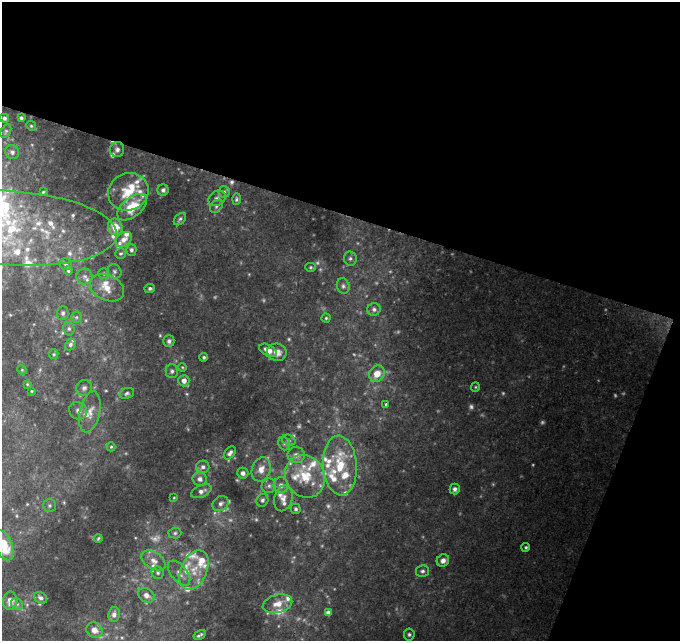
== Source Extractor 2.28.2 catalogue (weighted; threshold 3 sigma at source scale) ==
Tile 2 of 2 x 2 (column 2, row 1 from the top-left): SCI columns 679-1356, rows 697-1335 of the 1356 x 1389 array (HDU 1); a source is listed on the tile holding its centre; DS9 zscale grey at full resolution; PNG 682 x 643 px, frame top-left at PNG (2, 2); each listed source drawn as its Kron ellipse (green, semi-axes under 4 px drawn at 4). Shown black and unused: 38% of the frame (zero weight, under 2 of 3 exposures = <1% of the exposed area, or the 3 px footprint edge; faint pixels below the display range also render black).
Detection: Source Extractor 2.28.2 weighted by HDU 2 'WHT'; one run over the whole footprint, this tile lists its part. Background 0.0741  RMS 0.0059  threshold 0.0264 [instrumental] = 3 sigma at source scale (4.5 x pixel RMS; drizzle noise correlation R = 1.50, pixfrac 1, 0.0396/0.0396 arcsec/px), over >= 5 px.
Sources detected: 154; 18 too faint to see at this stretch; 2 cosmic-ray / hot-pixel residue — neither listed nor drawn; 39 inside a brighter listed object's ellipse — not listed separately; the other 95 listed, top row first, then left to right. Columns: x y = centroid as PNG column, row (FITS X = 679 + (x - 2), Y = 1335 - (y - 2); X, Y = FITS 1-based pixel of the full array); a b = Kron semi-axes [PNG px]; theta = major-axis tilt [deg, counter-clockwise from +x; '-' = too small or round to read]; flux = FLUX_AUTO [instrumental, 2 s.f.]
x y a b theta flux
4 118 4 4 - 1.3
21 118 3 3 - 1.1
31 126 5 4 - 0.82
6 131 7 4 60 0.96
117 149 7 7 - 2
12 152 7 6 - 1.8
163 190 5 5 - 1.5
43 192 3 3 - 0.6
128 192 20 18 25 15
224 192 5 5 - 1.3
217 198 9 7 30 2.3
236 199 6 4 88 0.97
216 206 7 5 44 1.4
132 207 17 9 39 16
180 219 7 5 45 1.1
115 227 8 7 - 7.7
12 228 105 37 -4 88
124 239 9 6 36 3.7
131 250 6 5 - 1.5
121 253 5 5 - 0.98
350 258 7 6 - 1.5
66 264 6 6 - 1.4
311 267 5 4 - 0.85
68 271 5 4 - 0.86
114 271 7 6 - 1.4
104 274 5 5 - 1
85 276 8 8 - 2.3
343 286 8 6 -76 1.7
107 288 18 12 -25 8.9
150 288 5 4 - 1.3
374 309 6 6 - 1.7
63 313 7 6 - 1.3
76 317 5 5 - 0.94
326 318 4 4 - 0.75
69 329 7 5 -75 1.4
169 341 6 5 - 1.6
70 344 6 5 - 1.3
268 350 9 5 -28 5.2
277 352 10 8 -14 4.6
54 354 5 4 - 0.8
204 357 4 4 - 1
182 367 4 3 - 0.54
22 370 5 4 - 0.59
172 371 7 6 - 1.7
377 374 8 7 - 7
184 381 5 5 - 3.6
27 384 4 3 - 0.57
475 387 5 4 - 0.74
84 388 8 7 - 1.9
32 391 3 2 - 0.55
127 393 7 5 22 1.3
386 404 3 2 - 0.56
78 411 9 8 - 3.2
90 412 21 10 78 6.7
289 440 7 5 -20 1.4
284 444 7 5 -69 1.4
111 447 4 4 - 1
230 453 7 5 51 2
296 455 8 8 - 3.3
340 465 30 17 -86 24
203 467 6 6 - 1.7
261 469 12 9 71 5.1
243 473 5 5 - 2.6
305 476 22 19 -59 19
200 479 7 7 - 2.7
281 485 8 7 - 2.9
269 486 7 7 - 2.2
455 489 5 5 - 1.9
201 491 11 6 24 2.8
174 498 3 3 - 0.48
283 498 13 9 76 3.9
262 500 6 5 - 1.5
221 504 8 7 - 2.4
49 506 6 6 - 1.1
296 509 5 5 - 1.2
175 533 6 5 - 1.2
98 538 4 3 - 0.64
4 545 16 8 -70 15
526 547 4 4 - 0.99
153 560 13 8 -32 4.3
443 561 6 6 - 2.8
194 570 21 13 66 11
422 571 6 6 - 1.5
158 573 6 6 - 1.4
179 573 15 8 -51 4
146 595 8 6 -33 3.6
41 598 7 5 -35 1.7
10 601 9 7 84 3.8
17 604 6 5 - 1.4
277 604 15 9 14 6.7
328 613 4 4 - 2.8
114 614 7 6 - 2.7
94 630 8 7 - 4.1
409 634 6 5 - 1.1
200 635 6 3 30 1.1
Isophote crosses this tile's border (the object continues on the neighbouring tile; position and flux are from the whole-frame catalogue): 2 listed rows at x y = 12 228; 4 545